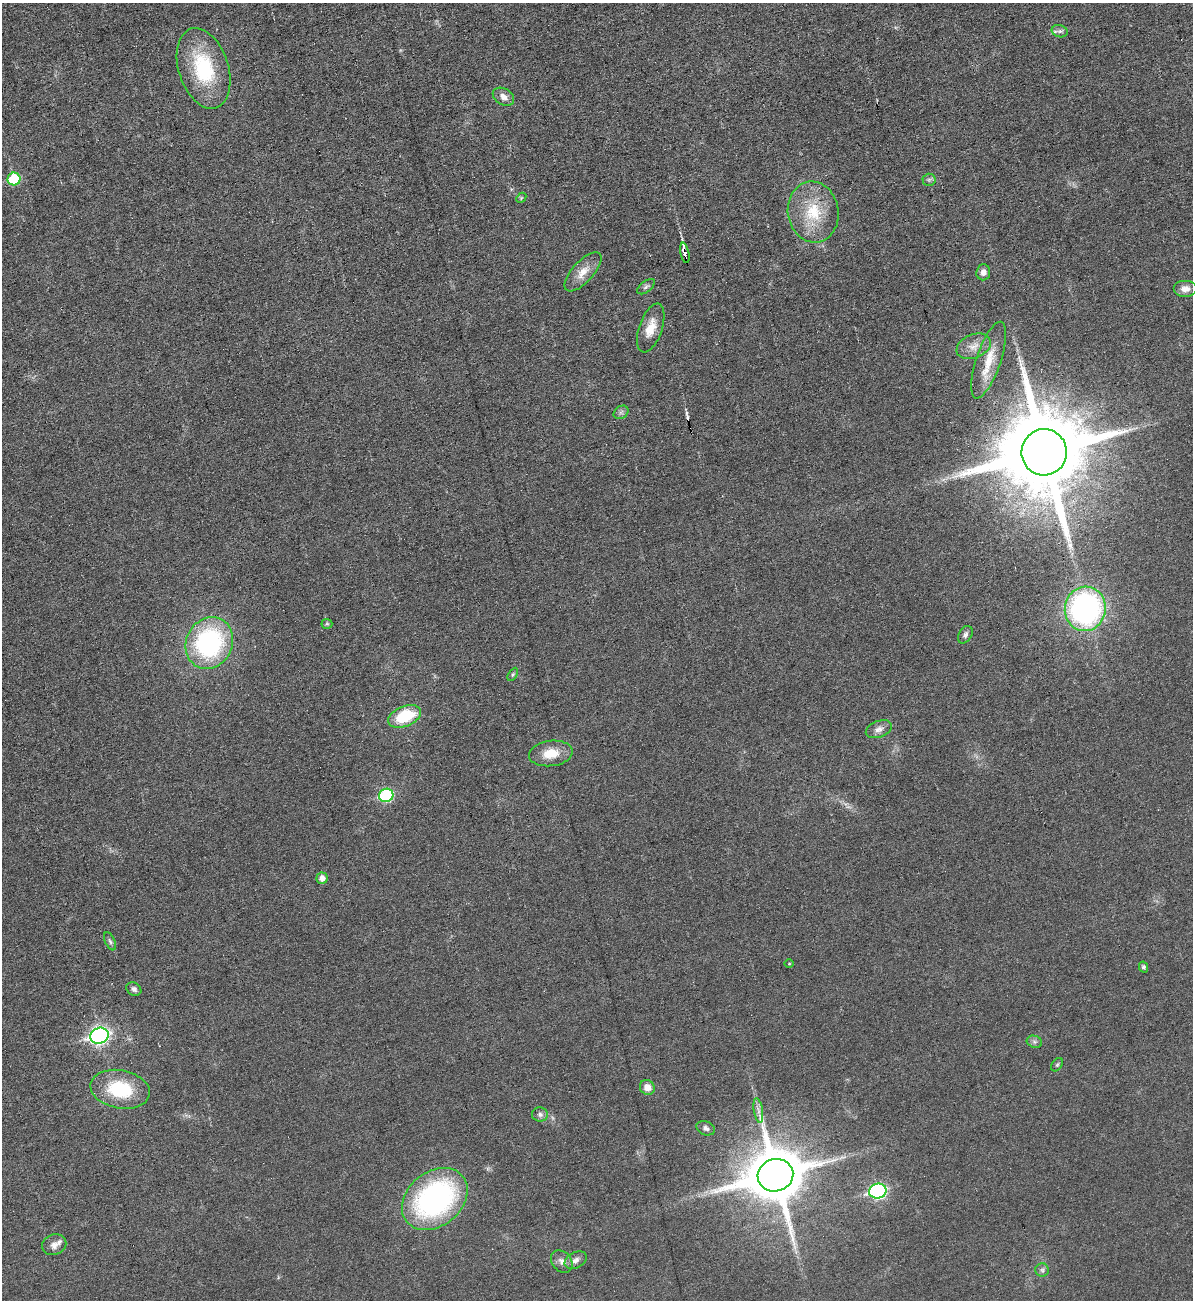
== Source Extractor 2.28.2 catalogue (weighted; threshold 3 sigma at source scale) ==
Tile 11 of 4 x 4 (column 3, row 3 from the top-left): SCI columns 2650-3840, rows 1299-2596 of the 5175 x 5193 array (HDU 1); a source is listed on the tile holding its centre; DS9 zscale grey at full resolution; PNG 1195 x 1302 px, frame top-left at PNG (2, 3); each listed source drawn as its Kron ellipse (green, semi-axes under 4 px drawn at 4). Shown black and unused: <1% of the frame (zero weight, under 3 of 6 exposures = <1% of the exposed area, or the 3 px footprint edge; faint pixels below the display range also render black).
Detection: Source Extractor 2.28.2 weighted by HDU 2 'WHT'; one run over the whole footprint, this tile lists its part. Background 0.0232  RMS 0.0037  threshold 0.0151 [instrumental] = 3 sigma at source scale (4.09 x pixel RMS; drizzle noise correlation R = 1.36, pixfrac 0.8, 0.05/0.05 arcsec/px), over >= 5 px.
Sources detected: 51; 1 too faint to see at this stretch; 2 cosmic-ray / hot-pixel residue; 1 long thin detection or spike segment (spike, bleed or trail) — neither listed nor drawn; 1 inside a brighter listed object's ellipse — not listed separately; the other 46 listed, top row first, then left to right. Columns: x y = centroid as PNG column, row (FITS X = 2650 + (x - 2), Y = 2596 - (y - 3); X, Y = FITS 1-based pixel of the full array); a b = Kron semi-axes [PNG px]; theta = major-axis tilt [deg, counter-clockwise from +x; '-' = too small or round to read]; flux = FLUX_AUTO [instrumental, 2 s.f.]
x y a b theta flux
1060 31 8 6 -18 1.1
203 68 41 25 -72 26
503 97 11 8 -30 2.4
14 179 6 6 - 19
929 180 6 6 - 0.81
521 198 6 4 47 0.43
813 212 30 25 -80 16
685 253 10 3 -78 16
583 272 25 10 47 4.7
983 272 8 7 - 1.9
646 287 10 5 37 0.97
1185 289 12 8 0 2.6
651 328 25 11 71 5.5
974 346 18 12 22 4
989 360 40 12 71 9.3
621 412 8 6 36 0.93
1044 452 23 22 - 6600
1085 609 22 20 80 89
327 624 5 5 - 0.45
965 635 9 6 60 1.2
209 643 27 23 63 61
513 674 7 4 59 0.65
405 716 17 10 22 16
879 729 13 8 20 2
551 753 22 12 7 7.2
386 795 7 6 - 34
322 878 6 5 - 2.2
110 941 9 5 -65 0.87
789 964 5 3 - 0.29
1143 967 5 4 - 0.84
134 989 8 6 -31 1.2
99 1036 9 8 - 110
1034 1042 8 6 -19 0.87
1057 1065 7 5 53 0.54
647 1087 8 7 - 3
120 1089 30 19 -11 19
758 1110 12 4 -81 1.5
540 1114 8 7 - 1.2
706 1128 9 6 -23 1.2
775 1175 18 16 14 2400
878 1191 9 7 15 69
435 1199 36 27 39 77
54 1245 12 10 20 2.3
576 1260 12 8 28 1.9
562 1261 12 9 -48 2
1042 1270 6 6 - 0.96
Overlapping masked pixels (flux is a lower limit): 1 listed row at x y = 685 253